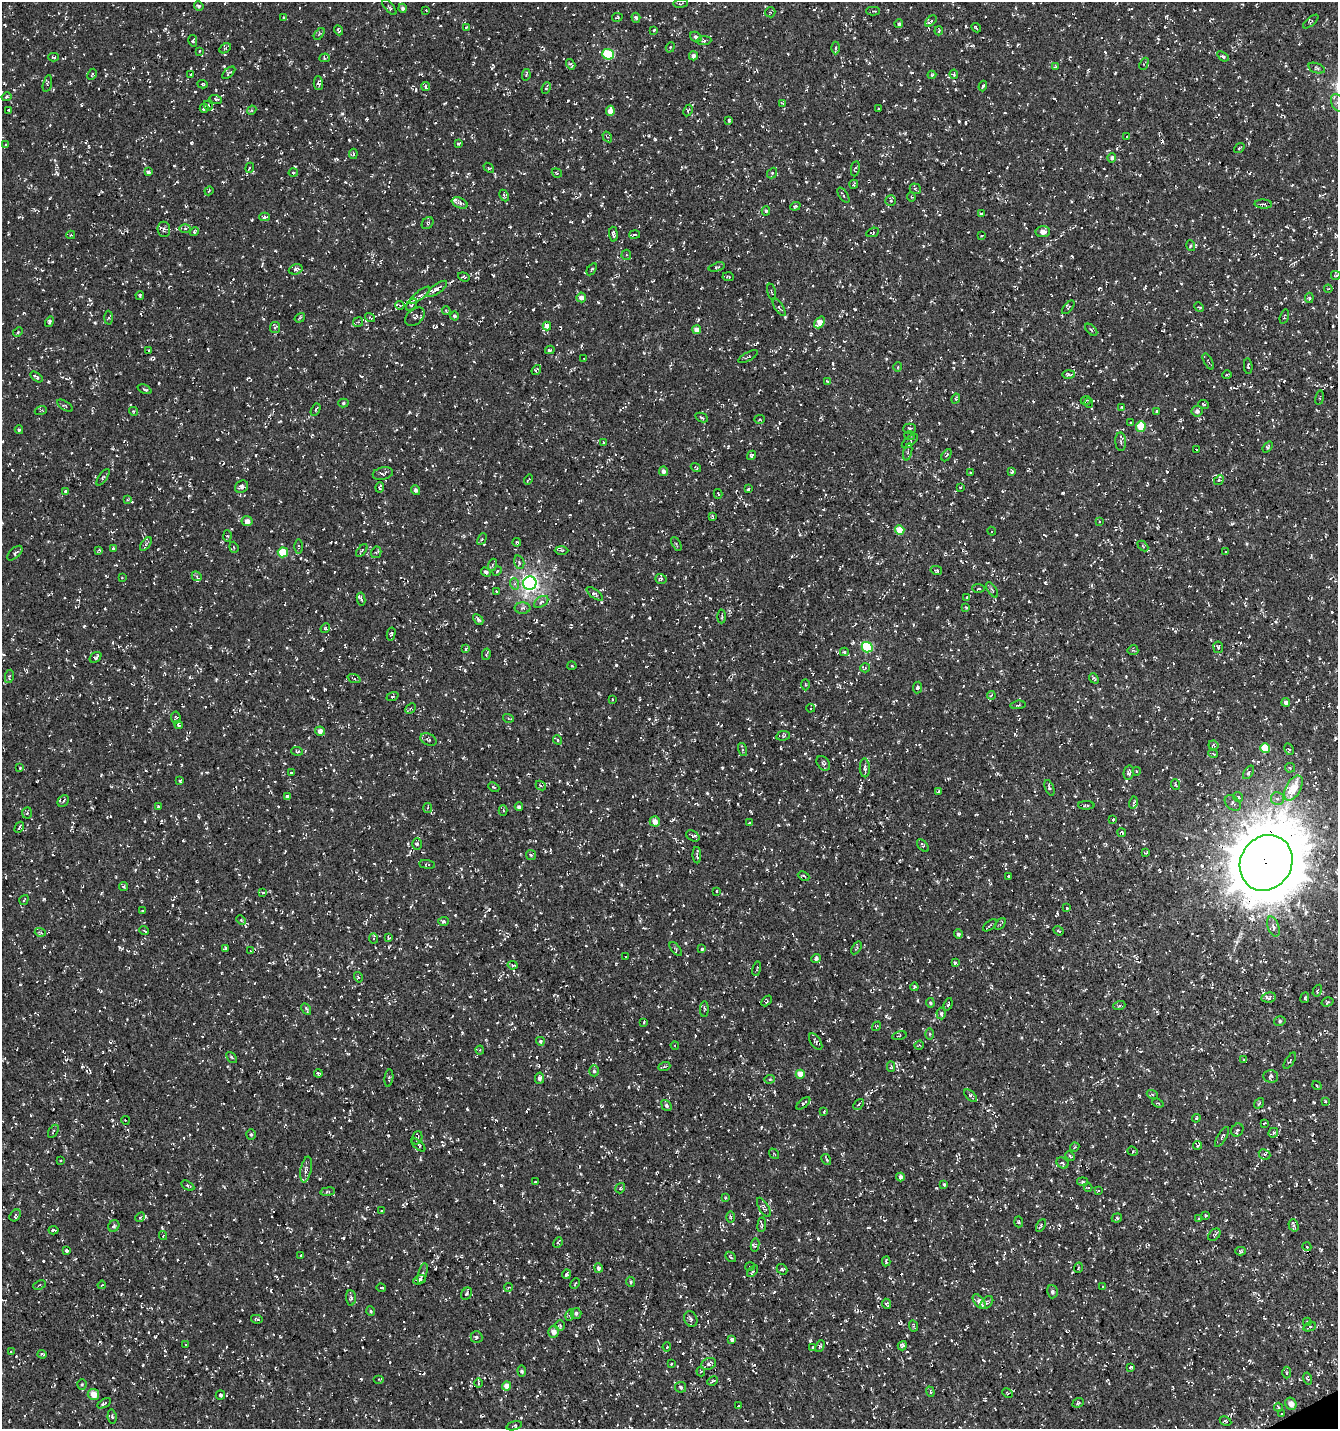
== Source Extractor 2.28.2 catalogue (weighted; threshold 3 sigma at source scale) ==
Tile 6 of 4 x 4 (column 2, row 2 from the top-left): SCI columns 1486-2821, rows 2857-4283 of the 5583 x 5711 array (HDU 1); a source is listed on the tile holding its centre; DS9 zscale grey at full resolution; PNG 1340 x 1431 px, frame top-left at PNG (2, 2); each listed source drawn as its Kron ellipse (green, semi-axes under 4 px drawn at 4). Shown black and unused: <1% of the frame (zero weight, under 3 of 5 exposures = <1% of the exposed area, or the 3 px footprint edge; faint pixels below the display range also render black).
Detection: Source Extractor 2.28.2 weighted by HDU 2 'WHT'; one run over the whole footprint, this tile lists its part. Background -0.0143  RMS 0.0038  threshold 0.0172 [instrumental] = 3 sigma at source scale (4.5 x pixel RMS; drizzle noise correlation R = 1.50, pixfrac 1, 0.0396/0.0396 arcsec/px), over >= 5 px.
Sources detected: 1278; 101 cosmic-ray / hot-pixel residue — neither listed nor drawn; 19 inside a brighter listed object's ellipse — not listed separately; of the other 1158, all 500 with FLUX_AUTO >= 0.453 (the completeness limit of this list) listed and drawn (658 fainter detections not listed), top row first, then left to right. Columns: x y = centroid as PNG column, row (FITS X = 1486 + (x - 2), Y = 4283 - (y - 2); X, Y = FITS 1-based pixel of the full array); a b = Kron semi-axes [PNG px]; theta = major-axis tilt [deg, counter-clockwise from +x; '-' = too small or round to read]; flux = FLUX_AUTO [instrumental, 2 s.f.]
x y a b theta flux
681 3 7 3 6 0.49
199 6 5 4 - 0.79
389 7 9 3 -49 0.49
402 8 4 4 - 0.91
426 10 3 3 - 0.51
873 11 7 4 -1 0.57
770 12 5 5 - 0.55
617 17 5 3 - 0.55
284 18 4 3 - 0.7
636 18 5 4 - 0.75
931 21 7 4 41 2.1
1311 22 9 3 39 0.51
899 24 4 4 - 0.66
466 27 3 3 - 0.47
976 28 5 2 - 0.53
339 30 5 3 - 0.6
654 30 4 3 - 0.67
939 31 4 3 - 0.48
319 34 7 3 53 0.48
696 37 6 5 - 1.1
193 41 6 4 -79 0.52
704 41 7 4 3 1.1
670 47 5 4 - 0.55
225 48 6 4 30 0.53
835 48 6 4 -89 0.61
199 51 3 3 - 0.57
608 54 5 5 - 20
693 56 4 4 - 1.4
1223 56 6 4 -37 0.67
54 57 5 3 - 0.54
325 58 5 3 - 0.53
571 64 5 3 - 0.7
1144 64 6 3 64 0.49
1055 67 4 3 - 0.46
1316 68 8 5 -18 0.78
229 73 8 3 43 0.57
92 74 6 3 63 0.5
191 74 3 3 - 0.61
954 74 5 3 - 0.52
526 75 6 3 78 0.52
932 75 4 4 - 0.59
318 83 7 4 -88 0.87
47 84 9 4 76 0.55
202 84 5 4 - 0.5
983 86 5 3 - 0.6
426 87 4 4 - 0.7
546 88 6 3 67 0.58
6 97 5 4 - 0.58
216 99 6 4 -19 0.92
783 103 3 3 - 0.56
1337 103 9 6 -68 1.4
208 105 5 3 - 0.66
204 108 4 3 - 0.99
879 109 3 3 - 0.55
9 110 3 3 - 0.53
252 110 5 4 - 0.45
688 110 6 3 63 0.55
610 111 5 4 - 3.3
729 120 3 3 - 0.56
607 137 6 4 -58 0.5
1127 137 4 3 - 0.56
6 144 3 2 - 0.54
458 144 4 3 - 0.6
1239 148 5 3 - 0.54
353 154 5 3 - 0.48
1112 158 5 4 - 1
250 168 5 4 - 0.63
489 168 6 4 -41 0.48
855 169 7 4 81 0.7
148 172 4 4 - 1.2
293 173 5 4 - 0.58
557 173 5 3 - 0.49
772 173 5 4 - 0.58
854 184 4 2 - 0.47
915 189 6 5 - 0.62
209 191 4 4 - 0.46
504 195 6 4 -64 0.57
843 195 8 3 -56 0.81
911 197 4 4 - 0.48
891 201 5 5 - 0.9
460 203 8 5 -23 1.4
1263 204 9 4 -1 0.88
795 206 5 4 - 0.46
766 211 4 4 - 0.51
981 214 4 4 - 0.59
264 217 5 3 - 0.96
428 223 7 5 48 0.67
164 229 8 6 -85 1
185 229 6 4 0 0.53
194 231 5 4 - 0.57
873 232 7 4 23 0.48
1043 232 7 5 4 2.4
613 234 7 4 -86 0.88
71 235 4 3 - 0.48
635 235 5 3 - 0.7
982 236 3 2 - 0.46
1191 246 5 4 - 0.76
626 255 5 5 - 0.65
717 267 8 3 16 0.56
296 269 7 5 19 1.2
592 269 6 3 55 0.47
1336 275 5 3 - 0.47
464 277 6 3 -18 0.56
728 277 5 3 - 0.5
437 289 12 4 36 2.1
1328 289 4 3 - 0.45
771 292 8 3 -78 0.53
140 295 4 3 - 0.52
420 295 13 4 38 1.2
581 297 5 4 - 1.9
1309 298 5 4 - 0.62
400 305 4 4 - 0.53
412 305 7 4 51 0.62
779 307 10 3 -57 0.69
1068 307 8 3 50 0.46
1199 307 5 3 - 0.53
446 311 4 3 - 0.49
454 316 4 4 - 0.93
370 317 5 3 - 0.59
415 317 11 7 41 1.3
1284 317 7 4 75 0.59
109 318 7 4 88 0.6
300 318 6 4 33 0.46
50 322 5 4 - 0.94
358 322 5 5 - 0.59
820 322 6 4 50 3.9
547 326 4 3 - 18
275 327 5 5 - 0.61
697 330 4 4 - 2.9
1091 330 7 3 -44 0.47
18 332 5 3 - 0.51
550 350 5 3 - 0.74
149 351 3 3 - 0.72
748 357 11 3 29 0.56
584 358 3 2 - 0.47
1208 361 9 2 -61 0.53
1248 366 8 4 -85 0.67
898 367 5 4 - 0.55
536 370 5 4 - 0.92
1068 374 6 4 1 0.99
1227 375 5 2 - 0.59
36 377 7 3 -34 1.3
827 381 4 3 - 0.5
145 389 7 3 -24 0.89
1320 398 7 3 81 0.47
956 399 5 4 - 0.6
1086 400 5 3 - 0.54
343 403 5 4 - 0.64
1089 403 5 4 - 0.49
1204 404 5 3 - 0.46
65 406 9 3 -32 0.51
1122 407 4 3 - 1.5
41 410 6 3 21 0.48
316 410 6 4 61 0.52
133 411 4 4 - 0.51
1157 411 3 3 - 0.48
1197 411 5 5 - 1.3
702 417 6 3 -26 0.63
760 419 5 4 - 0.61
1131 423 3 3 - 0.64
1141 427 5 5 - 10
909 429 6 5 - 0.73
19 430 4 3 - 0.63
910 436 5 4 - 0.46
910 441 9 4 38 0.93
603 442 4 2 - 0.46
1121 442 9 5 -86 0.96
1268 447 6 4 52 0.68
1197 450 3 3 - 0.63
908 452 9 3 77 0.88
751 455 5 4 - 0.82
946 455 7 3 60 0.53
696 467 5 3 - 0.52
663 471 5 4 - 1.5
1012 472 4 3 - 0.53
383 473 10 6 13 1
970 473 3 2 - 0.59
103 477 9 3 56 0.57
529 479 5 2 - 0.6
1219 480 5 4 - 0.52
242 487 7 6 - 1.1
380 487 5 3 - 0.66
960 487 3 2 - 0.5
748 489 4 3 - 0.69
416 490 5 4 - 0.92
66 492 4 4 - 0.8
718 494 5 3 - 0.56
127 499 4 3 - 0.49
713 517 3 2 - 0.46
247 521 5 5 - 2.1
1099 521 4 3 - 0.46
900 530 5 4 - 8.7
992 531 4 4 - 0.65
228 536 5 3 - 0.46
482 539 6 4 62 0.55
517 542 4 2 - 0.48
146 544 8 4 53 0.7
676 544 7 3 -61 0.5
298 546 7 3 -90 0.56
1143 546 6 3 -44 0.52
234 547 6 4 -70 0.52
113 549 3 3 - 0.78
99 550 3 3 - 0.51
362 550 7 2 53 0.5
562 550 7 3 -1 0.49
283 552 5 5 - 11
376 552 6 5 - 0.83
1225 552 3 2 - 0.54
15 553 9 5 43 0.87
519 562 7 5 -76 0.74
492 565 6 4 70 0.59
936 570 6 4 -13 0.71
497 571 5 3 - 0.45
486 572 5 4 - 0.85
197 576 5 4 - 0.63
122 578 3 3 - 0.47
661 579 6 5 - 0.56
530 583 7 6 - 120
515 584 6 4 -72 0.65
978 588 6 4 -5 0.57
992 590 9 3 -57 0.61
496 591 3 3 - 0.53
595 594 9 4 -38 0.93
967 598 4 3 - 0.62
361 599 6 3 -82 0.8
541 602 8 5 34 0.99
966 607 3 3 - 0.5
523 608 8 5 0 1
722 616 7 3 88 0.5
478 619 6 3 -43 1.3
325 628 5 4 - 0.46
391 634 6 4 78 0.73
867 647 5 5 - 26
1218 647 6 5 - 0.63
466 649 3 3 - 0.74
1133 650 5 5 - 0.49
844 652 4 3 - 0.61
486 654 6 3 79 0.56
96 657 6 4 39 1.3
572 666 4 4 - 0.47
865 668 5 4 - 0.6
9 676 7 4 79 0.67
1094 678 5 4 - 0.76
354 679 7 4 -20 0.65
805 685 6 3 -89 0.52
917 688 6 4 85 1
991 695 4 3 - 0.65
392 696 6 4 20 0.52
612 699 3 2 - 0.48
1286 702 4 4 - 1.5
1018 705 8 2 5 0.47
410 708 6 4 45 0.59
810 708 4 4 - 0.58
176 717 6 4 -82 0.67
508 718 5 3 - 0.47
179 725 4 3 - 0.7
320 731 5 4 - 2.4
783 736 7 4 8 0.61
428 739 8 6 -27 0.86
557 740 5 3 - 0.6
1213 745 5 4 - 0.65
1265 748 5 5 - 9.7
1289 749 6 4 -61 0.51
743 750 7 4 -72 0.71
297 751 6 4 -6 0.49
1213 754 5 3 - 0.49
823 763 8 6 -50 1.1
20 768 3 3 - 0.47
865 768 9 5 -88 1.5
1290 768 5 5 - 0.57
1137 771 4 3 - 0.51
291 772 3 3 - 0.79
1249 772 7 4 56 0.79
1129 773 7 5 77 1.3
180 781 3 3 - 0.52
1176 785 6 3 -68 0.47
541 786 5 3 - 0.51
494 787 6 3 -24 0.5
1049 788 8 4 -70 0.94
1293 788 14 7 61 7.6
938 792 4 3 - 0.59
287 797 4 3 - 4.3
1238 797 5 5 - 0.68
1277 799 6 6 - 1.3
63 801 6 5 - 0.81
1133 802 6 4 76 0.57
1233 803 9 6 -42 1.1
1086 805 8 3 -1 0.78
158 807 4 3 - 0.66
519 807 4 3 - 0.7
428 808 5 4 - 0.63
503 810 5 4 - 0.47
27 813 6 4 84 0.7
1113 820 3 3 - 0.69
655 821 5 5 - 2.8
750 823 3 3 - 0.58
19 827 6 3 61 0.75
1122 833 4 3 - 0.62
693 836 7 5 -33 0.77
417 844 6 5 - 0.58
923 845 7 4 -48 0.56
1146 852 4 3 - 0.55
531 855 5 5 - 0.61
697 855 8 2 -89 0.78
1266 863 29 25 58 3800
427 864 8 3 -7 0.59
804 876 6 4 -25 0.77
1008 876 3 3 - 0.57
124 887 4 4 - 0.63
716 891 3 3 - 0.59
263 893 4 3 - 0.49
24 900 5 2 - 0.47
1066 908 3 3 - 0.73
142 911 3 3 - 0.48
241 920 5 4 - 0.57
443 921 5 4 - 0.61
1000 924 7 3 53 0.66
990 925 8 3 40 0.55
1273 927 10 5 -71 1.4
144 930 5 3 - 0.48
1058 931 5 3 - 0.49
40 932 5 3 - 0.56
958 934 5 4 - 0.99
373 938 5 4 - 0.62
389 938 4 3 - 0.55
225 948 4 3 - 0.47
857 948 7 4 56 0.56
676 949 8 4 -51 0.64
702 949 4 4 - 0.55
250 951 4 3 - 0.61
625 956 3 3 - 0.53
816 958 5 4 - 0.87
955 963 3 3 - 0.83
513 965 5 3 - 0.55
757 969 7 3 78 0.46
358 977 5 3 - 0.48
914 987 4 3 - 0.67
1317 991 6 3 60 0.49
1269 998 7 5 9 1.3
1305 998 5 3 - 0.53
766 1001 6 3 47 0.55
1327 1002 6 4 16 0.59
930 1003 5 4 - 0.5
948 1004 6 3 71 0.52
1119 1006 6 4 19 0.6
306 1009 6 4 -60 0.69
704 1009 8 3 89 0.54
941 1014 6 4 -86 0.76
1280 1021 6 4 16 0.72
644 1022 3 2 - 0.48
877 1026 5 3 - 0.46
930 1034 6 4 -89 0.47
899 1035 7 3 14 0.65
540 1041 4 4 - 0.52
816 1042 9 5 -55 0.66
675 1045 4 3 - 0.47
919 1045 5 3 - 0.47
480 1050 4 4 - 0.48
232 1057 6 3 -49 0.49
1244 1060 4 3 - 0.61
1290 1061 9 4 57 0.53
664 1067 6 4 20 0.49
891 1067 5 4 - 0.47
594 1071 5 5 - 0.77
318 1073 4 3 - 0.75
800 1074 4 4 - 3.7
1271 1076 7 6 - 1.7
389 1078 9 3 83 0.56
539 1078 5 4 - 1.1
770 1079 5 4 - 0.74
1317 1086 5 3 - 0.53
1152 1094 5 3 - 0.49
971 1096 8 4 -42 1
1325 1101 3 3 - 0.56
803 1103 8 3 40 0.71
1158 1103 6 3 -21 0.5
1259 1103 5 3 - 0.46
859 1104 6 3 50 0.52
666 1105 6 4 -52 0.9
824 1111 3 2 - 0.6
1196 1118 4 4 - 0.46
125 1120 4 3 - 0.5
1264 1123 3 2 - 0.46
1237 1130 7 5 54 0.78
53 1131 7 3 57 0.56
1273 1133 5 4 - 0.72
251 1134 5 4 - 0.64
1222 1137 11 3 58 0.74
417 1138 7 5 71 0.68
418 1145 8 3 -41 0.59
1198 1145 4 4 - 0.66
1075 1147 5 3 - 0.5
1132 1151 5 4 - 0.71
774 1154 6 3 -51 0.47
1264 1154 6 5 - 1
1070 1156 5 4 - 0.49
826 1159 5 4 - 0.73
61 1160 3 3 - 0.48
1062 1163 6 5 - 0.96
306 1169 13 5 79 1.5
900 1177 4 3 - 1.2
535 1182 3 3 - 0.47
1083 1182 6 4 -6 0.84
944 1184 4 4 - 0.46
188 1186 7 3 -29 0.58
1088 1187 4 3 - 0.5
620 1188 5 4 - 0.5
1099 1191 3 2 - 0.47
328 1192 7 3 8 0.54
726 1198 3 2 - 0.55
764 1207 11 5 -59 0.84
382 1211 3 3 - 0.5
15 1215 6 5 - 0.68
1206 1215 3 3 - 0.54
140 1217 5 4 - 0.49
731 1217 6 4 89 0.53
1117 1218 5 4 - 0.59
1199 1219 3 3 - 0.48
1019 1222 5 4 - 0.59
762 1225 7 4 82 0.71
1041 1225 7 4 64 0.79
1294 1225 6 5 - 0.81
114 1226 6 5 - 0.86
54 1230 5 3 - 0.8
1214 1235 7 5 47 0.67
163 1236 4 4 - 0.46
558 1242 5 3 - 0.54
755 1245 6 4 80 0.53
1307 1247 4 4 - 0.47
67 1251 3 3 - 0.89
1240 1251 5 4 - 0.53
301 1255 3 3 - 0.64
731 1257 6 4 -42 0.72
886 1261 5 3 - 0.58
750 1267 5 3 - 0.67
598 1268 5 4 - 1.1
1078 1268 5 2 - 0.58
782 1269 6 4 -41 0.6
753 1271 7 3 48 0.52
423 1273 11 4 75 1
566 1274 5 3 - 0.81
419 1280 6 4 24 1.1
630 1282 5 3 - 0.52
575 1284 5 3 - 0.48
40 1285 6 4 25 0.51
102 1285 4 3 - 0.46
1103 1286 4 3 - 0.53
508 1287 4 3 - 0.54
381 1288 5 2 - 0.91
1052 1292 6 5 - 0.92
467 1294 6 5 - 0.67
351 1298 8 5 -87 0.88
979 1302 9 5 -50 1.9
987 1303 7 5 48 0.79
886 1304 5 4 - 0.67
371 1311 5 4 - 0.46
576 1313 5 5 - 0.86
570 1315 6 3 73 0.61
257 1319 6 3 -11 0.64
691 1319 8 6 -65 1.1
1307 1322 4 4 - 0.49
560 1325 5 4 - 0.54
913 1326 6 3 -64 0.55
1310 1327 6 4 23 0.52
553 1332 6 5 - 2.6
477 1337 6 5 - 0.9
732 1339 4 4 - 0.98
186 1344 3 3 - 0.67
820 1346 6 4 63 0.57
902 1346 5 4 - 1
667 1347 4 4 - 0.56
813 1347 4 3 - 0.49
11 1352 4 3 - 0.52
42 1354 5 3 - 0.53
671 1364 3 3 - 0.62
709 1364 8 5 22 1
1130 1367 3 3 - 0.62
522 1371 5 4 - 0.77
701 1371 5 4 - 0.48
1287 1373 6 4 88 0.58
379 1379 5 3 - 0.48
1308 1379 6 4 -75 0.57
713 1381 5 3 - 0.57
478 1383 5 3 - 0.46
82 1385 5 4 - 0.45
507 1386 4 4 - 3.5
681 1387 5 5 - 0.81
930 1392 5 4 - 0.53
1007 1393 5 4 - 0.49
93 1394 5 5 - 3.7
220 1395 5 4 - 0.7
104 1403 7 3 30 0.78
1078 1403 6 4 22 0.8
1291 1404 6 5 - 2.5
739 1406 3 3 - 0.57
1278 1407 4 3 - 0.71
1282 1414 3 3 - 0.57
112 1417 7 4 -81 0.69
1225 1421 6 4 -27 0.57
514 1426 8 3 14 0.5
Overlapping masked pixels (flux is a lower limit): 6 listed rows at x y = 610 111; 523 608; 810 708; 1266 863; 539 1078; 979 1302
Isophote crosses this tile's border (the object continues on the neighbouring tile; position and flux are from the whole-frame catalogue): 2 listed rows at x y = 1337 103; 1266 863
Unlisted compact peaks at least as high as the median listed source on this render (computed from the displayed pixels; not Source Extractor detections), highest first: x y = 416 90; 1219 540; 165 29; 492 68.